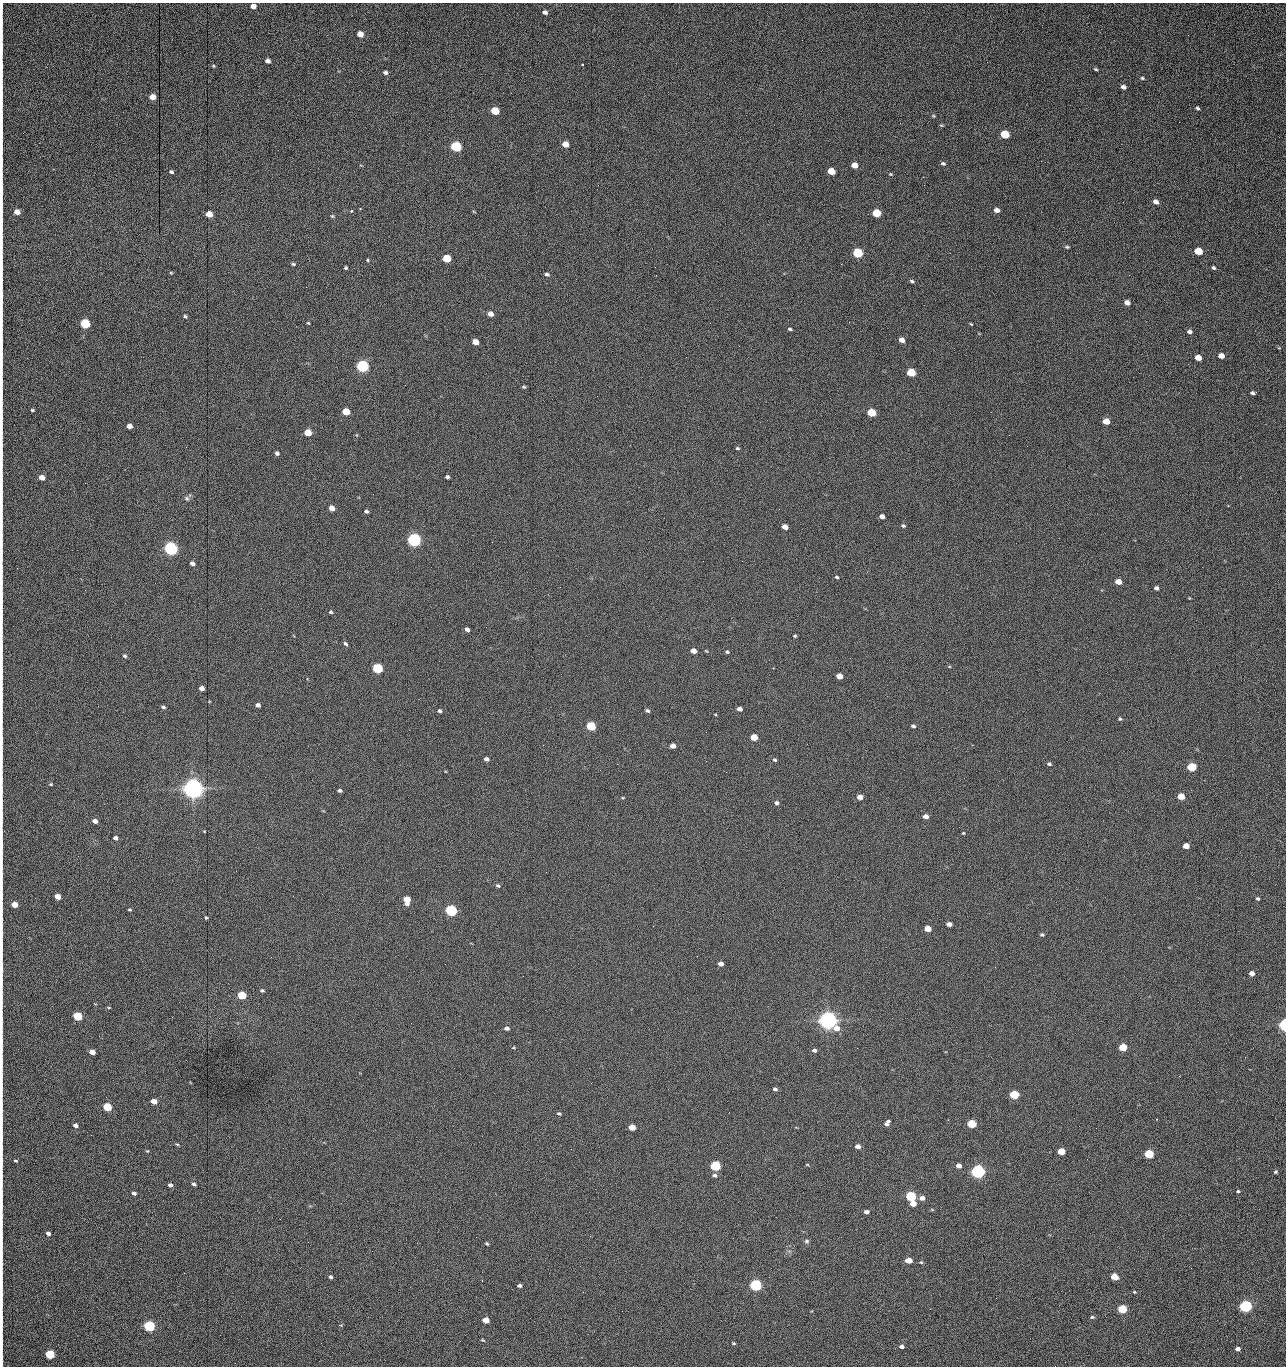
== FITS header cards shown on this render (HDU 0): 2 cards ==
NAXIS1  =                 1284 /fastest changing axis
NAXIS2  =                 1364 /next to fastest changing axis

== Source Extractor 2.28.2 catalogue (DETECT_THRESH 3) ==
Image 1284 x 1364 px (HDU 0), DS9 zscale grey, 1 PNG px = 1 image px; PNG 1288 x 1368 px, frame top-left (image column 1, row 1364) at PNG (2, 3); no overlay
Background 268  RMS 18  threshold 55.4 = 3 sigma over >= 5 px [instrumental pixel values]
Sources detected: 253; all 253 listed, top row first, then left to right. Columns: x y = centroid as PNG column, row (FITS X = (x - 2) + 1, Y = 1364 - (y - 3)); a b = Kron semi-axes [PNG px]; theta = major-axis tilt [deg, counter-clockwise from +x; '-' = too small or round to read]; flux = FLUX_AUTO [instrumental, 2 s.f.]
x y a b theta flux
253 6 5 4 - 7.2e+03
545 12 5 5 - 4.0e+03
2 22 17 2 90 4.0e+03
360 34 5 4 - 1.3e+04
1188 35 2 2 - 8.2e+02
2 48 25 2 90 5.9e+03
268 61 5 4 - 5.3e+03
582 65 3 2 - 1.5e+03
213 66 4 4 - 1.3e+03
1096 69 5 3 - 1.7e+03
385 73 5 4 - 2.9e+03
1142 78 5 4 - 1.6e+03
1123 87 5 4 - 4.6e+03
2 95 20 2 90 4.4e+03
153 97 5 4 - 1.4e+04
1197 108 5 3 - 2.0e+03
495 111 6 5 - 4.2e+04
933 116 6 4 -44 1.4e+03
1179 122 2 2 - 6.9e+02
941 125 6 3 -18 1.3e+03
2 134 14 2 90 2.6e+03
1005 134 6 5 - 6.0e+04
565 144 5 5 - 1.5e+04
456 147 6 5 - 1.6e+05
2 148 7 2 90 1.5e+03
1041 161 2 2 - 1.2e+03
943 163 6 4 -12 2.3e+03
854 165 5 5 - 1.2e+04
831 171 6 5 - 2.8e+04
171 172 5 4 - 2.6e+03
890 174 4 4 - 1.2e+03
923 177 2 2 - 1.1e+04
2 189 22 2 90 4.8e+03
1123 202 2 2 - 5.1e+02
1156 202 6 4 -32 6.3e+03
360 209 3 2 - 8.1e+02
997 210 5 4 - 6.0e+03
2 212 14 2 90 3.4e+03
17 212 5 5 - 1.1e+04
351 212 3 3 - 3.1e+03
474 212 5 3 - 9.0e+02
876 213 6 5 - 5.1e+04
209 214 5 5 - 2.0e+04
332 216 5 4 - 1.6e+03
1067 247 6 4 -10 1.8e+03
1198 251 5 5 - 4.2e+04
858 253 6 5 - 1.0e+05
447 258 5 5 - 4.1e+04
367 260 5 3 - 1.3e+03
293 264 5 4 - 1.7e+03
841 264 2 2 - 1.8e+04
2 267 16 2 90 3.6e+03
346 268 4 3 - 1.7e+03
1214 268 4 3 - 2.0e+03
171 273 4 4 - 1.2e+03
547 274 5 4 - 2.7e+03
656 275 2 2 - 9.5e+02
912 281 6 4 -21 2.0e+03
2 295 14 2 90 3.0e+03
1127 303 5 4 - 7.6e+03
490 314 5 4 - 9.4e+03
185 316 5 4 - 1.9e+03
85 323 5 5 - 1.0e+05
308 323 4 3 - 1.1e+03
710 323 2 2 - 2.3e+03
971 324 4 2 - 1.0e+03
790 329 5 3 - 1.8e+03
1189 331 6 5 - 3.9e+03
902 340 5 4 - 7.9e+03
475 342 5 4 - 1.5e+04
1221 356 5 4 - 1.1e+04
1198 358 5 4 - 1.6e+04
2 363 12 2 90 2.7e+03
363 366 6 5 - 3.0e+05
911 372 5 5 - 5.7e+04
2 383 11 2 90 2.1e+03
524 387 5 4 - 1.7e+03
1256 392 3 3 - 1.1e+03
1252 393 4 3 - 2.5e+03
32 410 4 3 - 1.6e+03
346 412 5 5 - 3.7e+04
872 413 5 5 - 5.9e+04
1106 421 5 4 - 1.9e+04
129 426 5 4 - 8.6e+03
308 433 5 5 - 2.9e+04
1009 435 2 2 - 2.4e+03
186 447 2 2 - 3.1e+03
737 448 4 3 - 1.5e+03
2 453 11 2 90 2.2e+03
277 453 4 4 - 3.5e+03
42 477 5 4 - 1.2e+04
447 477 4 3 - 2.5e+03
85 483 2 2 - 7.1e+02
187 498 7 5 -39 2.6e+03
331 508 5 4 - 1.0e+04
366 511 5 4 - 2.3e+03
882 516 5 4 - 5.8e+03
903 526 5 4 - 1.9e+03
785 527 5 4 - 9.2e+03
414 540 6 5 - 4.9e+05
492 542 2 2 - 1.8e+03
171 549 6 5 - 5.3e+05
192 563 5 4 - 4.0e+03
837 577 5 3 - 1.6e+03
1118 582 5 4 - 1.3e+04
560 587 2 2 - 6.7e+02
1156 588 5 4 - 4.1e+03
331 612 5 4 - 2.0e+03
2 618 17 2 90 3.5e+03
467 629 4 4 - 4.2e+03
795 636 4 3 - 1.5e+03
345 644 5 4 - 2.4e+03
693 651 5 4 - 1.0e+04
727 652 4 3 - 1.7e+03
125 656 5 4 - 2.1e+03
378 668 5 5 - 1.6e+05
839 676 5 4 - 1.4e+04
202 688 5 4 - 7.3e+03
258 705 5 4 - 4.4e+03
163 707 6 3 -15 2.2e+03
740 709 5 4 - 5.9e+03
440 711 4 4 - 2.3e+03
647 711 5 4 - 2.7e+03
715 714 4 3 - 9.6e+02
1120 719 4 4 - 1.7e+03
591 726 5 5 - 8.8e+04
913 726 4 3 - 2.6e+03
754 737 5 4 - 2.7e+04
543 745 2 2 - 2.1e+03
673 746 5 4 - 7.8e+03
2 753 12 2 90 2.7e+03
486 759 5 4 - 4.3e+03
775 760 6 4 -28 1.8e+03
706 761 3 2 - 9.8e+02
617 764 2 2 - 2.1e+03
1049 764 5 4 - 2.1e+03
1192 767 5 5 - 7.7e+04
726 772 2 2 - 1.7e+03
51 784 5 4 - 1.4e+03
193 789 7 6 - 1.6e+06
2 790 10 2 90 2.0e+03
340 790 4 3 - 2.6e+03
1181 796 5 4 - 2.5e+04
860 797 5 4 - 1.0e+04
622 798 4 3 - 1.2e+03
777 803 5 5 - 3.2e+03
2 814 11 2 90 2.2e+03
926 816 5 4 - 8.0e+03
95 821 5 4 - 6.8e+03
204 831 4 3 - 7.3e+02
963 833 4 4 - 1.1e+03
115 838 5 4 - 3.9e+03
1186 846 5 4 - 1.5e+04
498 886 6 5 - 2.2e+03
58 896 5 4 - 1.3e+04
1258 899 4 4 - 2.0e+03
407 900 6 5 - 2.8e+04
15 905 5 4 - 1.6e+04
130 909 3 3 - 1.5e+03
451 911 5 5 - 2.4e+05
206 917 3 3 - 1.4e+03
949 924 5 4 - 6.1e+03
928 929 5 4 - 1.9e+04
2 934 13 2 90 2.7e+03
1042 935 4 4 - 2.0e+03
721 964 5 4 - 6.3e+03
2 969 24 2 90 5.2e+03
1252 973 4 4 - 7.3e+03
523 976 2 2 - 1.3e+03
262 990 5 4 - 2.0e+03
242 995 5 4 - 6.2e+04
109 1008 5 3 - 1.1e+03
77 1016 5 4 - 7.6e+04
828 1020 7 6 - 1.3e+06
411 1023 2 2 - 3.6e+03
1284 1025 5 3 - 2.3e+05
507 1028 5 4 - 4.2e+03
2 1045 27 2 90 5.3e+03
1123 1047 5 4 - 4.8e+04
513 1048 5 3 - 1.1e+03
857 1048 3 2 - 9.6e+02
814 1050 5 4 - 3.7e+03
92 1052 5 4 - 1.1e+04
1245 1057 3 2 - 1.4e+03
1179 1076 3 2 - 2.1e+03
775 1089 4 4 - 3.2e+03
1014 1095 5 4 - 8.8e+04
154 1101 5 4 - 1.2e+04
107 1107 5 4 - 6.6e+04
729 1112 2 2 - 6.6e+02
559 1114 5 4 - 1.9e+03
1157 1119 3 2 - 6.2e+02
887 1123 7 4 48 4.8e+03
971 1124 5 4 - 7.2e+04
75 1125 4 4 - 5.2e+03
632 1127 5 4 - 2.1e+04
91 1135 2 2 - 1.6e+03
2 1136 14 2 90 2.5e+03
177 1144 6 3 -3 1.4e+03
858 1146 4 4 - 7.1e+03
571 1149 2 2 - 6.3e+02
147 1151 4 4 - 1.2e+03
1061 1151 5 4 - 3.2e+04
1149 1154 5 4 - 9.8e+04
1087 1159 2 2 - 1.3e+03
16 1161 5 3 - 1.3e+03
807 1165 5 3 - 1.0e+03
715 1166 5 5 - 1.4e+05
959 1166 4 4 - 7.9e+03
978 1172 6 5 - 6.2e+05
1275 1172 4 4 - 2.0e+03
715 1175 6 5 - 3.3e+03
194 1184 5 4 - 2.7e+03
170 1185 4 3 - 4.3e+03
1238 1191 3 3 - 1.6e+03
134 1193 4 3 - 3.5e+03
911 1196 5 5 - 1.5e+05
922 1198 6 5 - 7.1e+03
913 1203 5 4 - 1.6e+04
2 1205 10 2 90 1.7e+03
866 1212 4 4 - 4.7e+03
280 1219 2 2 - 1.4e+03
48 1233 4 4 - 4.4e+03
476 1237 2 2 - 5.8e+03
806 1241 6 5 - 2.3e+03
308 1242 2 2 - 1.2e+03
417 1243 2 2 - 3.8e+03
487 1243 4 3 - 1.7e+03
2 1245 8 2 90 1.6e+03
909 1260 5 4 - 1.9e+04
921 1262 4 4 - 1.4e+03
330 1277 4 4 - 2.7e+03
1114 1277 5 4 - 2.7e+04
519 1285 4 3 - 3.2e+03
756 1285 5 5 - 3.0e+05
1134 1292 4 3 - 1.2e+03
996 1298 3 2 - 1.8e+03
2 1304 9 2 90 2.1e+03
1245 1306 5 5 - 3.6e+05
1122 1309 5 4 - 7.8e+04
622 1311 2 2 - 4.4e+02
1092 1317 5 4 - 1.9e+03
486 1320 5 4 - 1.8e+04
2 1321 10 2 90 2.1e+03
149 1326 5 5 - 2.4e+05
483 1340 5 3 - 1.2e+03
321 1343 2 2 - 9.7e+02
733 1343 5 4 - 1.5e+03
902 1346 5 4 - 4.2e+03
1238 1349 5 4 - 5.1e+03
50 1354 5 5 - 9.3e+04
2 1361 17 2 90 2.7e+03
1055 1366 2 2 - 1.4e+03
At the frame edge (FLAGS 8, measured only in part): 28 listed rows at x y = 2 22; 2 48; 2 95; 2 134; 2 148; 2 189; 2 212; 17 212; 2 267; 2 295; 2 363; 2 383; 2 453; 2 618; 2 753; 2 790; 2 814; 2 934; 2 969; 1284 1025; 2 1045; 2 1136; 2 1205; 2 1245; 2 1304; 2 1321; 2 1361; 1055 1366

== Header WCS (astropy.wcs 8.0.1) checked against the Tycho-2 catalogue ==
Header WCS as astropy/WCSLIB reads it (CRVAL/CRPIX/CD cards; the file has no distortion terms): RA---TAN/DEC--TAN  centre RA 15:41:42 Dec +51:58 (235.43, +51.97 deg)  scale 1.26 arcsec/px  FOV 26.9' x 28.5'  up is +93 deg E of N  parity flipped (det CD > 0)
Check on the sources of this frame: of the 60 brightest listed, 11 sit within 2.0 arcsec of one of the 12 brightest Tycho-2 stars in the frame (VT <= 12.29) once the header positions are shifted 0.50 arcsec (0.41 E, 0.29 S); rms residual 0.96 arcsec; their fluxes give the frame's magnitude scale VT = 25.23 - 2.5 log10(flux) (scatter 0.19 mag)
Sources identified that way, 11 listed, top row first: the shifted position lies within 2.0 arcsec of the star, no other Tycho-2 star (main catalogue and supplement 1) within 4.0 arcsec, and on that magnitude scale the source's flux lands within +1.5 / -3 mag of the star's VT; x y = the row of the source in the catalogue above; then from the Tycho-2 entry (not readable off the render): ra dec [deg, ICRS J2000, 3 dp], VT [Tycho-2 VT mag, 2 dp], TYC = Tycho-2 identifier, HIP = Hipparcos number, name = IAU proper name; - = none
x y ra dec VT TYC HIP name
363 366 235.614 +52.064 11.61 3489-1132-1 - -
414 540 235.514 +52.049 11.19 3489-1407-1 - -
171 549 235.515 +52.133 11.12 3489-1380-1 - -
193 789 235.378 +52.130 9.31 3489-1322-1 76850 -
451 911 235.303 +52.042 11.52 3489-958-1 - -
828 1020 235.232 +51.912 9.59 3489-824-1 - -
978 1172 235.143 +51.862 10.97 3489-1016-1 - -
911 1196 235.131 +51.886 12.29 3489-908-1 - -
756 1285 235.084 +51.941 11.45 3489-1346-1 - -
1245 1306 235.062 +51.771 11.53 3489-1453-1 - -
149 1326 235.075 +52.152 11.74 3489-912-1 - -